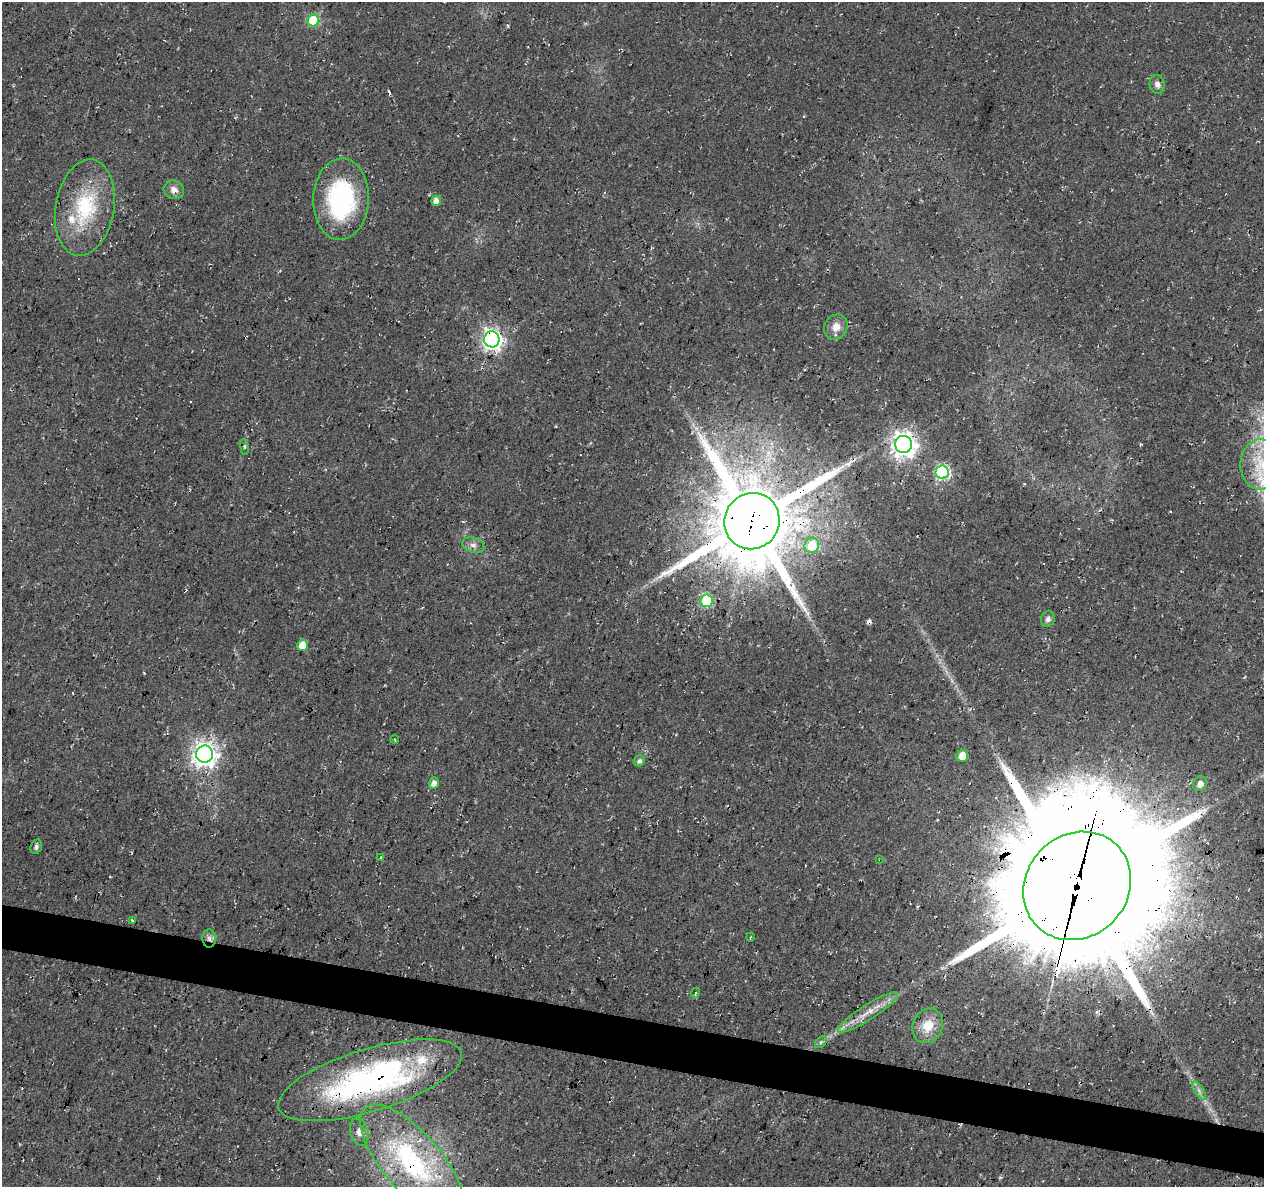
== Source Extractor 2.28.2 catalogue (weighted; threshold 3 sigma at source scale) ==
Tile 6 of 4 x 4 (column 2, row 2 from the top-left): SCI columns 1263-2524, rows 2595-3779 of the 5059 x 5250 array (HDU 1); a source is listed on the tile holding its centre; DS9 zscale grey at full resolution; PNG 1266 x 1189 px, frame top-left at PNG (2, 2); each listed source drawn as its Kron ellipse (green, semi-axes under 4 px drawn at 4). Shown black and unused: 4% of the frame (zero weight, under 3 of 4 exposures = <1% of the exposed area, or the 3 px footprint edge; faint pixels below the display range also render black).
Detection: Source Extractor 2.28.2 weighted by HDU 2 'WHT'; one run over the whole footprint, this tile lists its part. Background 0.0177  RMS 0.0054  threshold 0.0241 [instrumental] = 3 sigma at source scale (4.5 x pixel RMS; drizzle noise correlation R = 1.50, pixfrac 1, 0.0396/0.0396 arcsec/px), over >= 5 px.
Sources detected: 46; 1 too faint to see at this stretch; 3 cosmic-ray / hot-pixel residue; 1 long thin detection or spike segment (spike, bleed or trail) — neither listed nor drawn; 2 inside a brighter listed object's ellipse — not listed separately; the other 39 listed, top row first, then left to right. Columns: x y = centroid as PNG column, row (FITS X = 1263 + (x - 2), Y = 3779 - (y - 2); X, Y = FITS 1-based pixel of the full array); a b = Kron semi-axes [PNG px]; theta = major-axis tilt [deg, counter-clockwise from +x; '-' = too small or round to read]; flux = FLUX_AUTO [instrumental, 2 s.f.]
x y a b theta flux
313 21 6 6 - 38
1157 84 9 7 -80 2.7
174 190 10 9 - 3.5
341 199 41 28 88 70
436 201 5 5 - 4.7
85 208 48 29 80 42
836 327 13 11 58 5.5
492 339 8 7 - 290
903 444 8 8 - 480
244 447 8 4 -82 0.83
1261 464 25 20 89 20
942 472 6 6 - 96
752 521 28 27 - 7300
473 545 11 7 -18 2.8
812 545 7 7 - 17
706 601 6 6 - 49
1048 619 8 7 - 2.2
303 645 5 5 - 14
395 739 4 3 - 0.61
204 754 8 8 - 420
962 756 6 5 - 11
639 761 6 5 - 1.9
434 783 6 5 - 3
1200 784 7 7 - 3.8
36 847 7 5 72 1.7
381 857 3 3 - 0.55
880 860 3 2 - 0.41
1077 886 57 51 46 22000
132 920 4 3 - 0.63
750 937 4 2 - 0.56
209 938 9 7 -87 2.2
695 993 5 3 - 0.56
868 1012 35 7 33 8.9
928 1026 18 15 66 11
821 1042 7 4 44 1
370 1080 95 31 17 140
1199 1091 11 4 -57 2
359 1132 14 9 -74 3.2
412 1162 71 29 -49 86
Overlapping masked pixels (flux is a lower limit): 7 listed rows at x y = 492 339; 752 521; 880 860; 1077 886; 209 938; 370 1080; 412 1162
Isophote crosses this tile's border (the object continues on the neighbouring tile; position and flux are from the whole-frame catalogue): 1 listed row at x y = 1261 464